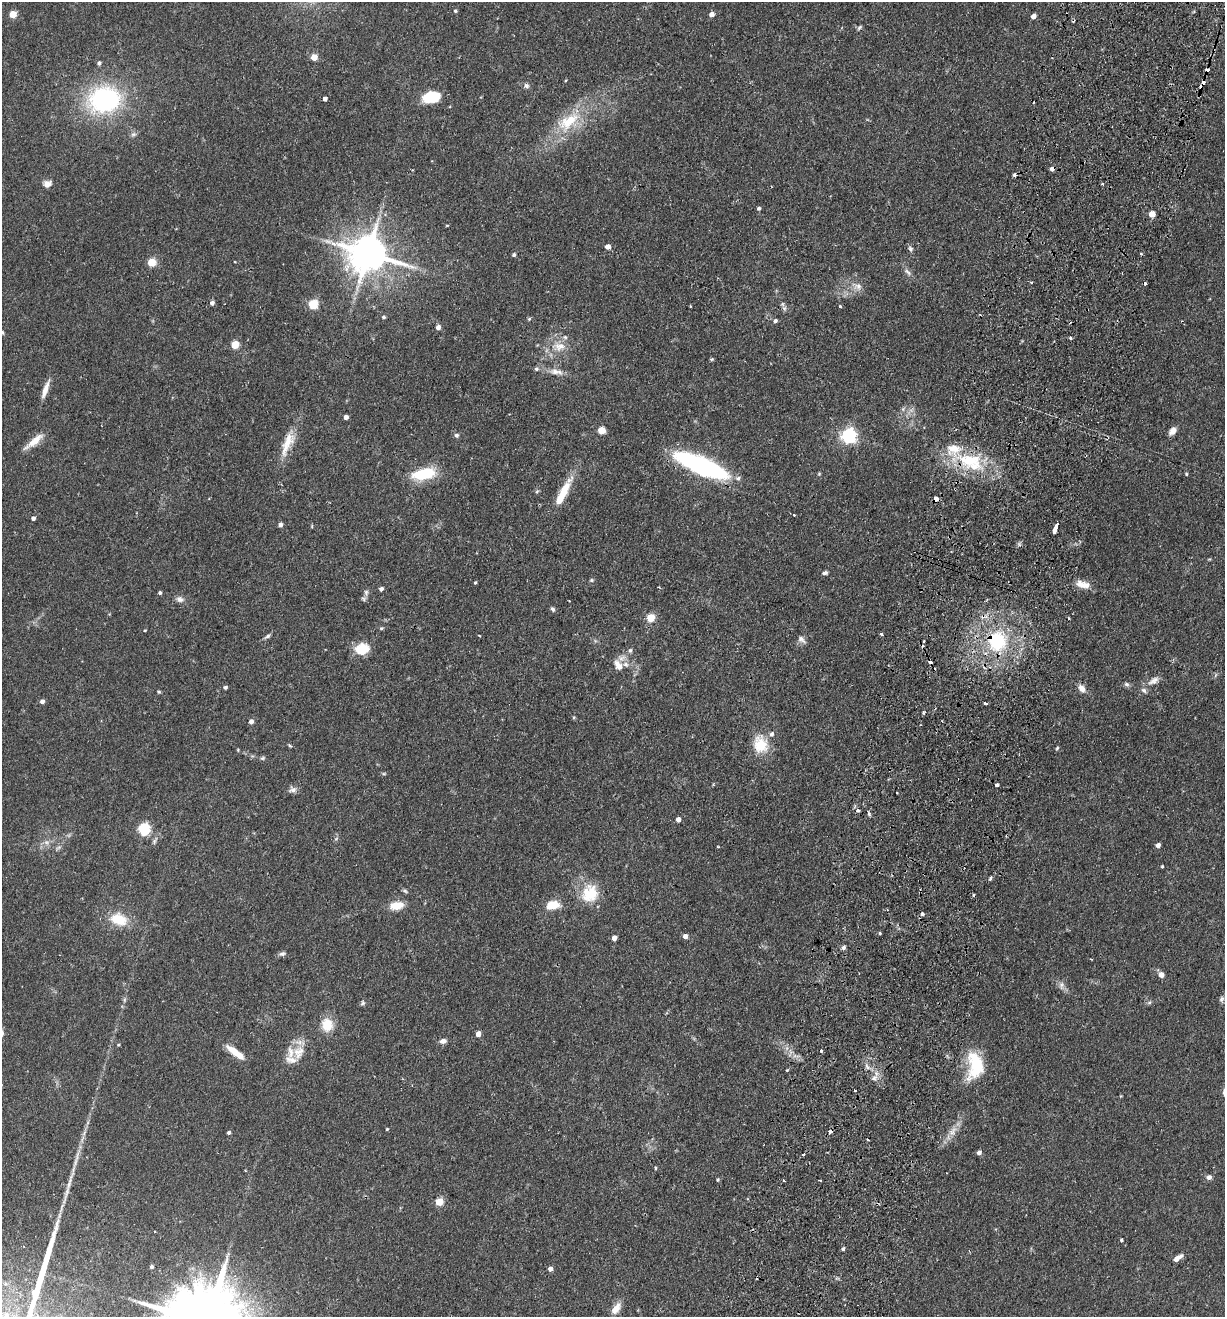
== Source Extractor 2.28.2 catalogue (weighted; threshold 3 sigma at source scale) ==
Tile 10 of 4 x 4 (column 2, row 3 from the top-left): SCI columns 1536-2758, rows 1336-2650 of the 5389 x 5300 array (HDU 1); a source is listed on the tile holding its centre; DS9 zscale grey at full resolution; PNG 1227 x 1319 px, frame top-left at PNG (2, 2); no overlay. Shown black and unused: <1% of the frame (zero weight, under 2 of 3 exposures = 3% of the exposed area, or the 3 px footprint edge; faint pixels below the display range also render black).
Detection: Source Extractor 2.28.2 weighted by HDU 2 'WHT'; one run over the whole footprint, this tile lists its part. Background 0.0897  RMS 0.0061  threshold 0.0274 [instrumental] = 3 sigma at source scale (4.5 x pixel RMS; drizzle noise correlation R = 1.50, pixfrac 1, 0.05/0.05 arcsec/px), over >= 5 px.
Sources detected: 190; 1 too faint to see at this stretch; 14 cosmic-ray / hot-pixel residue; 1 long thin detection or spike segment (spike, bleed or trail) — not listed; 11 inside a brighter listed object's ellipse — not listed separately; the other 163 listed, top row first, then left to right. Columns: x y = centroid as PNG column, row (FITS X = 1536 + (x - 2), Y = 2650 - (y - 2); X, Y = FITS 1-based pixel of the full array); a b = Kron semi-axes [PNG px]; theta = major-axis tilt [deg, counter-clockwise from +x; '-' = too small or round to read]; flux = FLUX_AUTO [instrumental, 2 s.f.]
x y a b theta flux
455 11 5 4 - 0.87
13 14 5 5 - 16
711 14 5 5 - 3.3
1033 16 4 4 - 3.5
859 27 7 4 46 1.1
314 57 5 5 - 9.2
99 63 5 4 - 1.6
1207 70 3 3 - 3.3
566 80 4 3 - 0.51
1203 82 4 3 - 3.2
526 86 7 6 - 1.8
432 97 20 12 8 17
104 99 37 28 10 84
325 99 4 4 - 2.2
568 122 40 19 38 29
133 134 8 6 20 1.6
1052 169 5 4 - 2.6
47 184 11 9 7 3.4
1102 184 3 3 - 1.1
759 208 4 4 - 1.1
1152 214 5 4 - 7.3
447 225 5 3 - 0.51
608 247 5 5 - 3.6
910 249 8 6 -64 1.6
368 254 12 10 -7 1900
514 255 4 4 - 1.1
152 262 5 5 - 21
908 272 13 5 -45 2.3
1145 283 3 3 - 1.2
857 286 16 9 -26 4.8
212 303 5 5 - 2
313 304 5 5 - 37
690 306 4 2 - 0.41
840 306 3 3 - 0.79
784 308 7 6 - 1.6
383 317 5 4 - 0.96
529 319 5 4 - 0.79
775 321 5 5 - 1.4
438 327 5 5 - 2.7
2 332 6 4 -61 0.82
1070 338 4 3 - 0.93
235 345 5 5 - 20
559 346 23 13 5 10
712 359 5 4 - 0.79
556 372 21 8 -11 5.3
45 389 23 6 71 5.8
903 409 7 4 57 1.2
346 417 4 4 - 2.3
601 430 5 5 - 15
1173 431 10 6 48 4.1
456 435 5 5 - 1.4
849 436 6 6 - 150
34 441 28 7 39 7.6
287 443 39 12 68 13
969 460 38 20 -7 36
701 465 42 12 -23 130
424 474 31 13 12 22
819 474 4 4 - 0.63
1186 474 4 4 - 0.72
537 491 6 4 44 0.82
564 491 33 10 62 15
936 499 5 4 - 3.2
794 515 3 3 - 1.8
33 518 4 4 - 1.9
280 525 5 4 - 2.4
312 526 5 3 - 0.61
1055 527 10 3 68 13
825 573 7 5 9 1.3
591 580 6 4 21 0.88
475 582 4 3 - 0.68
1083 585 18 8 -16 6.7
381 589 5 4 - 1.8
366 592 8 6 -76 1.7
160 593 4 4 - 1.1
180 599 11 7 -17 2.6
569 601 3 2 - 0.46
553 609 7 5 -59 1.2
651 618 5 5 - 17
381 628 5 4 - 0.86
145 630 3 3 - 0.56
881 634 3 3 - 2.6
267 636 9 5 39 1.5
479 636 3 2 - 0.94
801 639 11 6 -43 2.5
924 641 3 2 - 0.92
997 641 23 22 - 41
362 649 16 12 10 12
630 650 7 5 87 1.2
618 665 16 10 -54 5.7
1153 681 17 8 32 4.1
1126 684 7 6 - 1.4
225 687 4 4 - 1.2
1082 688 12 8 -49 3.6
159 692 5 4 - 0.69
42 701 5 4 - 2.2
985 703 4 3 - 1.8
923 713 3 3 - 1
574 717 5 5 - 0.7
251 721 5 5 - 2.5
760 744 22 18 -77 15
289 745 4 3 - 1.4
1057 748 6 3 46 0.65
238 750 5 3 - 0.53
262 758 7 5 26 0.99
384 774 6 4 1 0.74
997 785 4 3 - 1.1
292 790 10 9 - 2.5
858 810 3 3 - 3.1
678 819 4 4 - 2.8
144 829 6 5 - 73
336 839 6 4 20 0.8
154 841 12 5 61 1.7
1158 845 4 4 - 2.6
718 847 3 3 - 0.64
58 848 11 4 36 1.5
1162 866 3 2 - 0.59
990 878 6 3 69 0.83
405 891 9 4 -30 1.1
590 893 25 22 62 18
396 905 17 9 8 8.9
553 905 14 8 10 11
922 913 4 4 - 1.5
119 919 17 11 -18 18
880 933 5 3 - 0.59
685 936 5 4 - 3.2
614 938 4 4 - 3.4
843 948 6 5 - 1.4
282 954 10 6 19 1.6
1161 975 8 6 -61 2.8
1061 985 12 7 88 2.6
1222 999 9 6 83 1.6
125 1000 8 4 81 1.2
363 1003 7 5 66 1.2
1149 1003 6 4 20 0.96
327 1025 12 10 -89 14
478 1034 4 4 - 5.3
443 1041 7 6 - 2.9
118 1045 4 3 - 0.64
298 1052 21 15 71 10
239 1055 28 8 -37 7.1
975 1065 34 19 90 28
867 1067 9 4 -54 1.9
787 1070 3 3 - 0.51
874 1078 9 7 40 2.6
855 1090 3 3 - 1.8
387 1129 3 3 - 0.61
953 1131 18 9 53 6.4
830 1132 4 3 - 3
229 1133 4 4 - 1.2
979 1153 5 5 - 2
655 1168 4 3 - 0.62
1209 1177 7 6 - 2
718 1180 4 4 - 0.78
784 1181 4 2 - 0.52
439 1202 5 5 - 17
154 1231 2 2 - 0.54
1121 1240 4 3 - 0.98
843 1249 5 4 - 0.85
1178 1258 12 5 33 4.5
151 1267 4 4 - 1.2
550 1269 5 4 - 2.7
616 1308 18 9 55 6
6 1315 6 6 - 1.2
Overlapping masked pixels (flux is a lower limit): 9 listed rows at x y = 1207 70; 1203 82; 1052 169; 969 460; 701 465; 936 499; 997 641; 858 810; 830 1132
Isophote crosses this tile's border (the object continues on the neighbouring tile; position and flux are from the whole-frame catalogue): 1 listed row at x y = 2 332